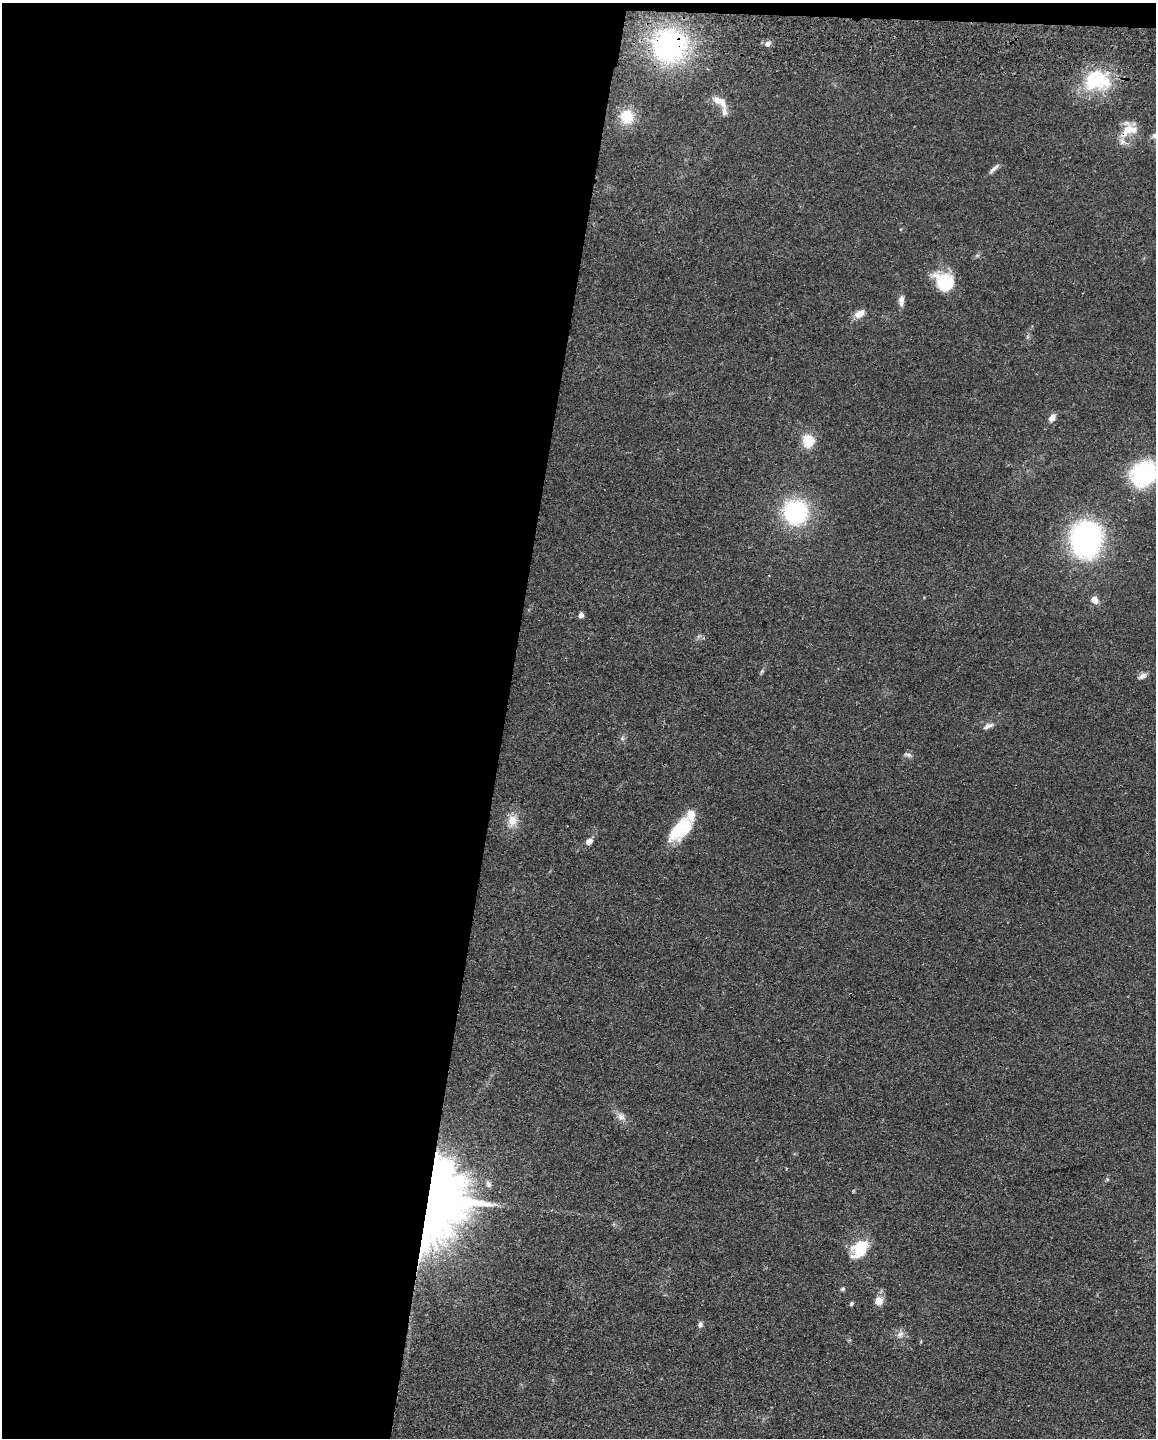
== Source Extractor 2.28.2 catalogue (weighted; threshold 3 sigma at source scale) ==
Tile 1 of 4 x 3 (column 1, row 1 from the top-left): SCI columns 9-1162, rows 3039-4474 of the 4634 x 4751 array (HDU 1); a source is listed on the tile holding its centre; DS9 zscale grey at full resolution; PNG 1158 x 1440 px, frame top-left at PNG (2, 3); no overlay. Shown black and unused: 44% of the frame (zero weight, under 2 of 3 exposures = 3% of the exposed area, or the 3 px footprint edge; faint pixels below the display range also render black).
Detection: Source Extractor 2.28.2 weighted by HDU 2 'WHT'; one run over the whole footprint, this tile lists its part. Background 0.122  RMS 0.0096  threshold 0.0434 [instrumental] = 3 sigma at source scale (4.5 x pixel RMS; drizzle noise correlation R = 1.50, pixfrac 1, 0.05/0.05 arcsec/px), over >= 5 px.
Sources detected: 39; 5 inside a brighter listed object's ellipse — not listed separately; the other 34 listed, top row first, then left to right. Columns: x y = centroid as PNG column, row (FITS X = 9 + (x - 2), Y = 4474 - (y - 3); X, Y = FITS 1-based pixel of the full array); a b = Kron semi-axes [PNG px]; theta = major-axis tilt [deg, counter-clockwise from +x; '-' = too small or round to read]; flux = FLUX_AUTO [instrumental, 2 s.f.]
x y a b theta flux
767 44 8 7 - 3.9
669 46 28 24 39 170
1097 81 38 27 -4 53
722 102 14 9 -71 7.7
627 117 18 16 -78 21
1128 129 24 17 37 20
994 168 18 4 42 3.8
944 282 24 18 -39 36
901 301 14 7 86 5.1
859 314 14 9 31 7.4
1052 418 10 7 56 5.9
808 441 16 14 -73 19
1143 474 32 27 45 73
795 512 20 20 - 110
1086 539 37 32 79 170
1095 600 10 8 -69 6.3
581 615 5 5 - 5.5
762 671 6 5 - 1.5
1142 676 10 6 26 4
988 726 15 6 23 4.3
622 738 6 5 - 2
908 755 12 5 -17 2.9
512 821 19 13 72 13
684 826 24 21 83 29
589 841 9 7 33 4.9
621 1116 12 9 -62 5.9
488 1184 9 6 -66 3.2
439 1200 55 39 80 980
859 1249 25 17 50 29
842 1289 6 5 - 1.5
878 1301 10 10 - 8.3
851 1304 5 4 - 1.7
700 1324 9 6 85 2.5
900 1334 10 8 50 4.8
Overlapping masked pixels (flux is a lower limit): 3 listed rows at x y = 669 46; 1128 129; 439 1200
Isophote crosses this tile's border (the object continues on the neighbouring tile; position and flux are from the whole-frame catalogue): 1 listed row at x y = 1143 474